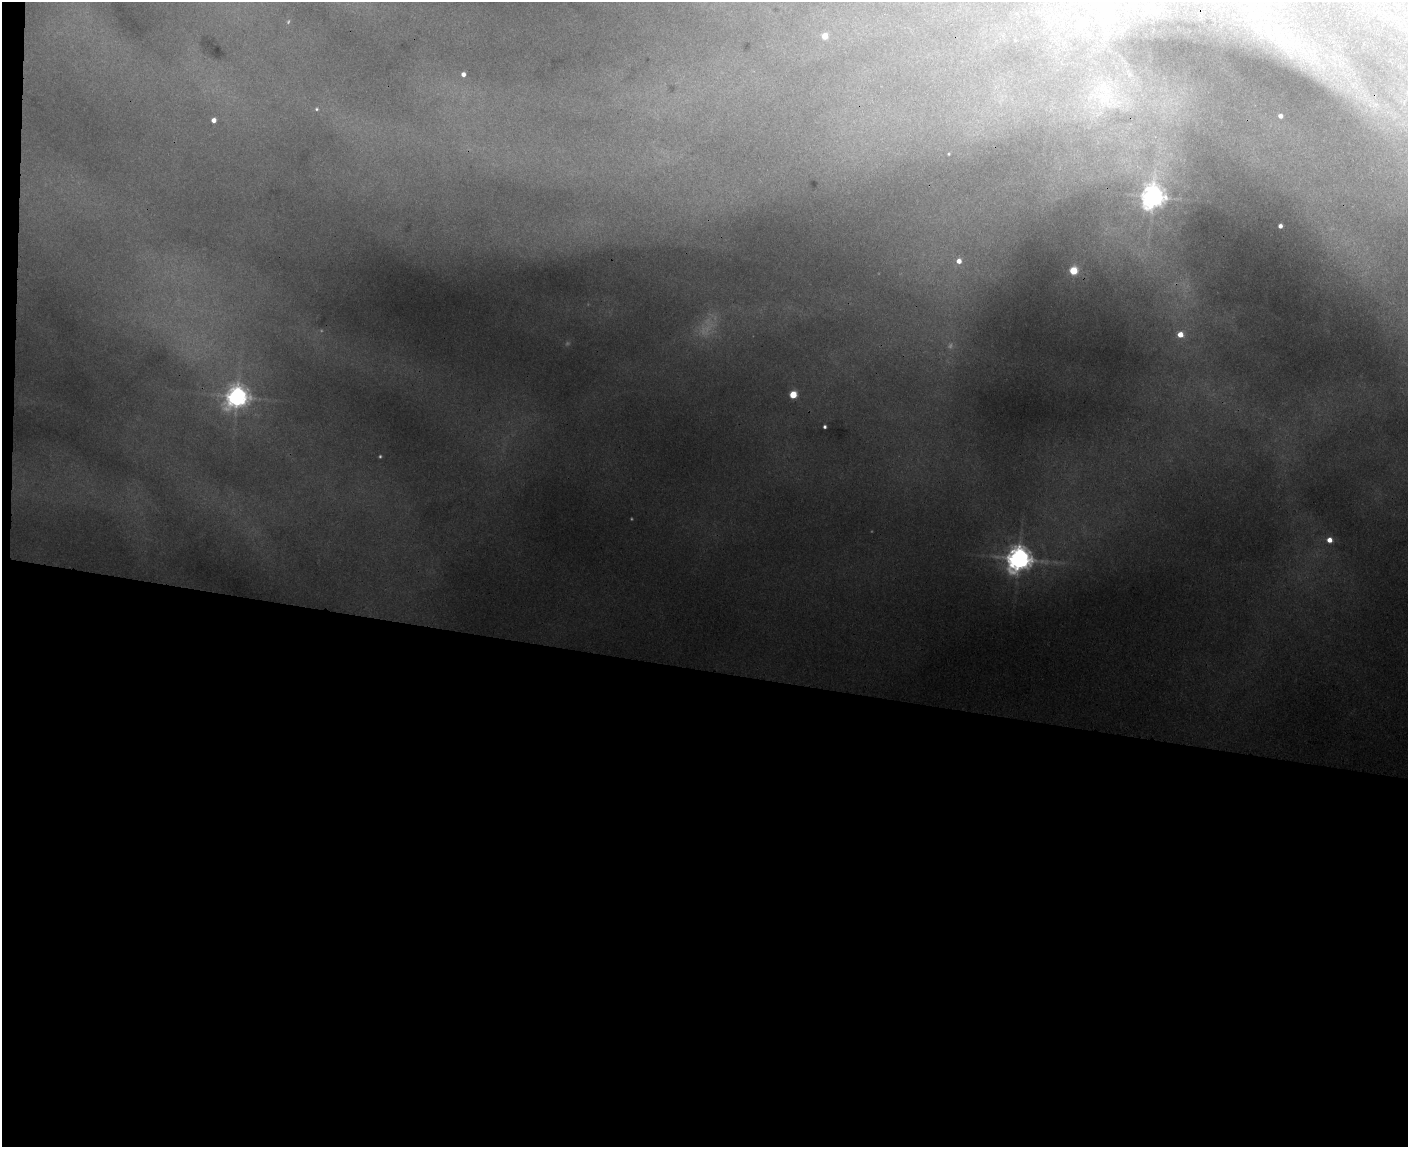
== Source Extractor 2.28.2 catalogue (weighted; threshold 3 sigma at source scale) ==
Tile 10 of 3 x 4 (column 1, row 4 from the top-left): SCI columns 286-1691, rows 15-1159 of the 4679 x 4608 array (HDU 1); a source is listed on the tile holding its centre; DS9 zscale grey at full resolution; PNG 1410 x 1149 px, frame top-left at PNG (2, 2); no overlay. Shown black and unused: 42% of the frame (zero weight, under 3 of 4 exposures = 6% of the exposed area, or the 3 px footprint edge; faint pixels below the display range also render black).
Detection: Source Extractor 2.28.2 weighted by HDU 2 'WHT'; one run over the whole footprint, this tile lists its part. Background 0.124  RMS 0.0089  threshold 0.0402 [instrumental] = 3 sigma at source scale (4.5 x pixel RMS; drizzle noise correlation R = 1.50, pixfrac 1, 0.05/0.05 arcsec/px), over >= 5 px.
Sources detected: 27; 5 too faint to see at this stretch — not listed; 3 inside a brighter listed object's ellipse — not listed separately; the other 19 listed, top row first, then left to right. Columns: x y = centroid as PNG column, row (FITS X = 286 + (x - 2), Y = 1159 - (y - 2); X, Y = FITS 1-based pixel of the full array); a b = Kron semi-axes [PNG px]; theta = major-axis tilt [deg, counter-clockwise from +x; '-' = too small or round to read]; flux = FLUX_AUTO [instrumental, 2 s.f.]
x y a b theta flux
1106 11 6 5 - 81
825 36 5 5 - 18
1315 62 52 22 -41 85
463 74 4 4 - 5.6
1101 96 30 9 0 21
316 109 6 4 0 1.5
1280 116 5 5 - 5.8
214 120 5 4 - 6.9
949 154 3 3 - 0.88
1153 197 9 8 - 960
1280 226 4 4 - 4
959 261 6 6 - 7.8
1073 271 5 5 - 42
1180 335 6 6 - 14
793 395 5 5 - 33
237 397 9 8 - 760
825 427 3 3 - 2.1
1329 540 6 6 - 9.7
1018 559 8 8 - 1100